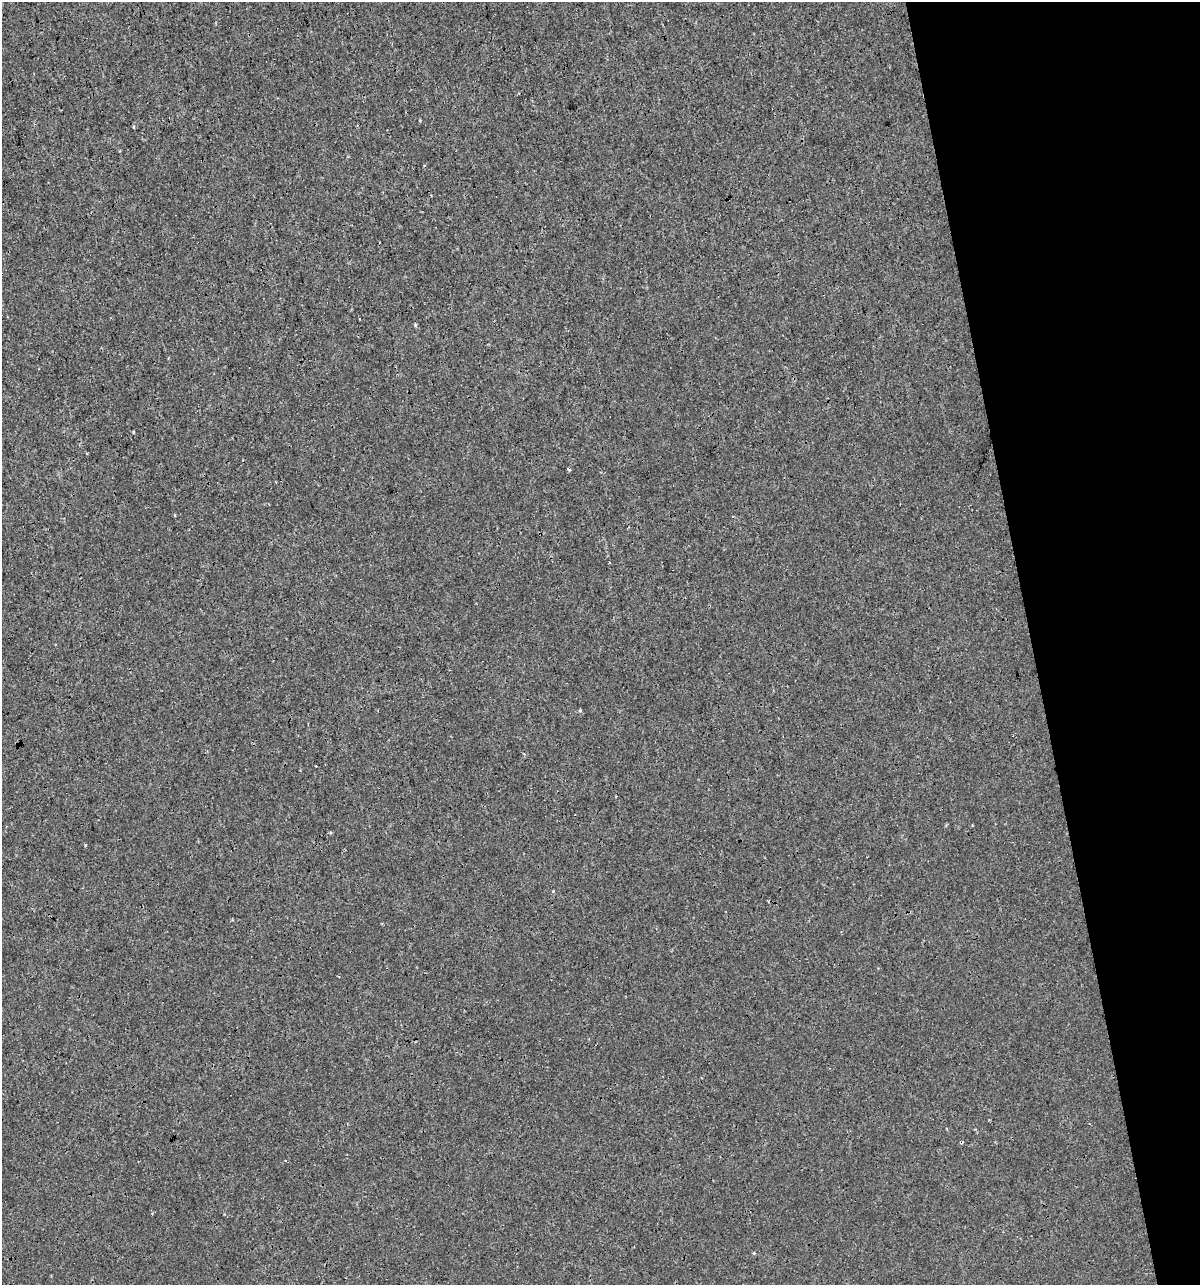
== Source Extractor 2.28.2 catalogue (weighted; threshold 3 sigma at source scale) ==
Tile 12 of 4 x 4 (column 4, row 3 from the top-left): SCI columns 3638-4835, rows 1284-2566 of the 4930 x 5132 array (HDU 1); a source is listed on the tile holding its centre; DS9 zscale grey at full resolution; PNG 1202 x 1287 px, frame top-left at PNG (2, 2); no overlay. Shown black and unused: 14% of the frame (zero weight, under 3 of 4 exposures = <1% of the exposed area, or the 3 px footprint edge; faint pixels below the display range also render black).
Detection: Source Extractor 2.28.2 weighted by HDU 2 'WHT'; one run over the whole footprint, this tile lists its part. Background 1.50e-04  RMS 0.0017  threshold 0.00779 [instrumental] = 3 sigma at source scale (4.5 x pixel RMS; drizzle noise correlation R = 1.50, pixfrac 1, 0.0396/0.0396 arcsec/px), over >= 5 px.
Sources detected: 7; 1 cosmic-ray / hot-pixel residue — not listed; the other 6 listed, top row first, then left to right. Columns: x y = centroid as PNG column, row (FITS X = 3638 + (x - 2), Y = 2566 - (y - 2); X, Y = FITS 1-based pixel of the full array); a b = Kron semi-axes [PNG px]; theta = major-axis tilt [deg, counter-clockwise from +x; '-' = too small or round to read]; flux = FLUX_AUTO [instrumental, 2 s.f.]
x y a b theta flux
134 128 3 3 - 0.32
360 319 3 2 - 0.23
569 469 5 3 - 0.25
580 711 3 3 - 0.37
330 832 4 3 - 0.24
85 845 3 3 - 0.17